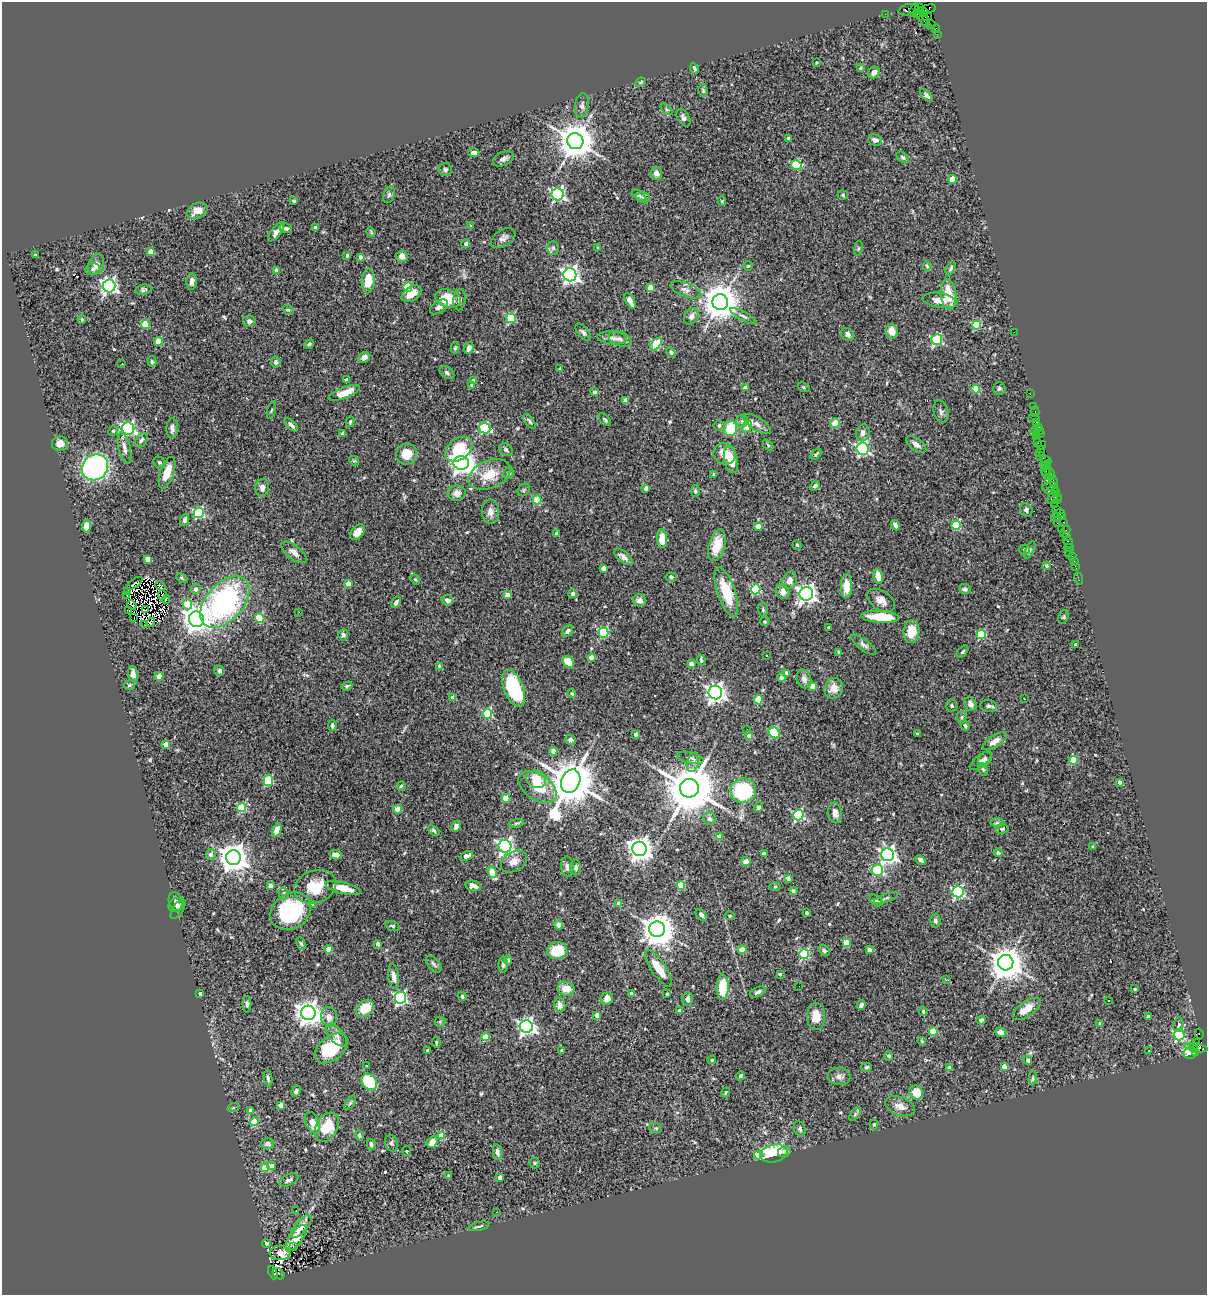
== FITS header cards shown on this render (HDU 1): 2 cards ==
NAXIS1  =                 1205
NAXIS2  =                 1293

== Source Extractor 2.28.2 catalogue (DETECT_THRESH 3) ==
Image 1205 x 1293 px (HDU 1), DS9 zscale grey, 1 PNG px = 1 image px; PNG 1209 x 1297 px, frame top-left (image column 1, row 1293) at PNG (2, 2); each listed source drawn as its Kron ellipse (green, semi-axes under 4 px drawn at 4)
Background 1.2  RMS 0.057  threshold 0.17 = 3 sigma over >= 5 px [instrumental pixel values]
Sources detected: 579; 6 with non-positive FLUX_AUTO (blend fragments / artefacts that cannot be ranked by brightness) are neither listed nor drawn; of the other 573, the 500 brightest by FLUX_AUTO listed and drawn (73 fainter detections omitted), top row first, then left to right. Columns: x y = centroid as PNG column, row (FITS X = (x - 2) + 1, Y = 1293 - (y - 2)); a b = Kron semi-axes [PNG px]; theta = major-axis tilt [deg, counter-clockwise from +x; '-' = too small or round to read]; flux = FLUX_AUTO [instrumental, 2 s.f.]
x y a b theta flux
919 8 3 2 - 16
929 8 7 3 9 27
907 10 9 5 18 330
914 10 7 2 64 140
923 12 6 4 -20 350
918 13 5 2 - 110
885 14 2 2 - 21
927 16 5 3 - 100
923 19 10 3 -50 390
931 24 5 2 - 58
936 29 4 2 - 63
937 34 2 2 - 12
816 62 3 2 - 4.7
694 68 6 4 -66 7.1
860 68 4 4 - 7.7
874 73 6 5 - 23
641 82 5 3 - 4.4
703 90 6 5 - 6.1
926 95 8 4 -44 9.6
582 105 12 7 81 16
667 109 7 4 -44 6.8
683 118 9 5 -59 13
789 139 3 3 - 13
875 140 7 5 -18 13
575 141 8 8 - 9600
474 153 5 3 - 15
903 157 7 4 -44 6.3
503 159 11 6 24 15
796 165 5 5 - 160
445 170 6 6 - 8.2
656 173 6 6 - 21
952 179 4 4 - 81
558 194 6 6 - 680
389 195 9 5 70 8.1
639 195 8 4 -36 7.5
843 195 5 4 - 5.9
643 197 7 5 -14 7.3
294 201 3 3 - 5.2
722 201 5 4 - 5.3
197 211 11 7 26 34
470 226 3 3 - 4.3
315 227 3 3 - 6.6
286 228 6 5 - 9.3
276 232 11 5 52 24
371 232 5 4 - 4.4
503 238 13 8 31 18
466 244 4 4 - 8.9
553 248 7 6 - 8.9
598 248 4 3 - 5.7
858 248 7 4 81 5.6
150 251 4 4 - 35
35 255 3 3 - 4.2
347 255 3 3 - 9.1
402 256 6 5 - 26
360 257 4 3 - 17
96 265 10 7 66 20
748 266 5 4 - 5.7
927 266 5 4 - 4.9
951 268 7 4 63 8
93 269 7 5 15 8.7
277 271 4 4 - 31
570 275 6 6 - 1400
368 281 12 6 86 74
192 282 8 5 85 21
109 286 6 6 - 1200
408 287 4 4 - 140
650 288 4 4 - 61
143 290 8 5 9 7.6
686 290 16 7 -20 23
411 294 11 7 33 43
948 295 15 8 -85 87
448 299 13 9 -18 87
460 300 10 6 85 11
940 300 17 7 -8 39
630 301 9 4 -62 29
720 302 8 8 - 9200
439 307 10 6 33 17
288 310 6 5 - 5.6
691 316 9 6 57 19
743 316 15 4 -28 12
511 318 5 5 - 240
82 319 4 3 - 6
249 321 6 5 - 12
145 324 4 4 - 150
977 325 4 4 - 180
892 331 7 6 - 40
583 332 10 5 -50 9.9
1014 332 2 2 - 32
848 334 7 5 -43 13
612 338 15 6 -5 21
620 339 12 7 -22 15
937 340 5 5 - 400
158 341 4 4 - 80
309 344 5 4 - 5.1
656 344 7 4 50 190
455 348 5 4 - 5.2
469 348 6 4 68 16
671 352 5 4 - 6.8
364 357 6 5 - 24
152 362 5 4 - 5.9
276 362 5 5 - 9.2
122 364 3 2 - 4.3
560 369 3 3 - 8.4
447 373 8 5 -33 9.9
346 379 4 3 - 7.9
473 380 4 3 - 10
472 385 4 4 - 11
804 387 6 4 -23 5.2
745 388 4 3 - 31
999 388 6 6 - 8
976 389 4 4 - 80
595 392 3 3 - 13
344 393 16 5 21 70
1030 394 2 2 - 23
626 401 4 4 - 48
1033 406 2 2 - 36
271 410 9 3 74 4.7
941 412 11 7 -75 13
1035 412 5 3 - 65
1034 418 5 3 - 150
605 419 8 4 -46 6.4
529 421 8 3 -54 6.6
742 421 6 6 - 9.2
350 422 5 3 - 5.6
1037 422 3 2 - 65
835 423 5 5 - 55
757 424 15 6 -33 22
291 425 8 3 -44 13
719 426 5 5 - 9.1
747 427 6 4 57 100
1038 427 4 3 - 49
172 428 10 5 89 15
485 428 6 5 - 260
730 428 7 6 - 140
128 429 6 6 - 870
113 431 5 4 - 9.4
1034 431 5 3 - 60
1040 431 3 3 - 56
343 433 3 3 - 14
863 433 8 6 73 16
1041 434 3 2 - 58
1036 435 2 2 - 54
141 440 8 5 55 12
1038 442 3 2 - 67
60 444 8 7 - 32
768 445 6 4 -47 4.9
916 445 11 6 -35 17
1041 445 5 2 - 150
124 448 16 6 -78 26
459 449 15 10 37 170
863 449 6 6 - 580
506 450 7 5 -38 9.9
1040 451 6 2 57 130
407 454 11 10 - 57
725 454 11 10 - 46
816 454 7 3 47 6.9
1039 456 2 2 - 17
731 460 13 6 -76 51
1045 460 6 3 -28 77
354 461 5 4 - 4.7
159 462 6 5 - 7.9
461 463 7 7 - 2700
1048 464 3 2 - 71
1044 465 4 3 - 150
95 467 14 12 42 920
1046 468 7 4 76 130
1045 472 6 4 -54 230
167 473 16 7 71 69
509 473 6 5 - 7.5
1050 473 6 3 -71 150
489 474 22 14 22 87
713 474 4 3 - 4.9
1049 481 3 2 - 71
1053 481 5 3 - 190
815 486 5 4 - 7.8
1049 486 8 3 14 470
262 488 9 6 80 18
646 488 4 3 - 17
524 490 7 5 47 6
1052 490 7 3 18 120
695 491 5 4 - 6.6
1055 492 3 3 - 78
457 493 9 7 8 19
1057 496 3 2 - 110
1053 497 7 3 53 140
537 500 4 4 - 130
1057 500 4 3 - 120
1055 505 2 2 - 28
1057 509 2 2 - 61
1026 510 7 6 - 11
490 512 12 8 -87 25
199 513 5 5 - 350
1059 514 6 3 16 150
1062 516 3 3 - 69
1055 517 4 2 - 99
185 520 6 4 69 10
1064 522 3 2 - 85
1057 523 2 2 - 37
895 525 5 4 - 12
956 525 5 4 - 160
86 526 6 4 87 36
758 526 4 4 - 50
1062 528 2 2 - 54
357 532 9 6 50 31
1065 532 6 4 64 180
556 533 3 3 - 11
1067 537 3 2 - 60
662 539 9 5 -86 56
1068 542 6 3 -62 100
717 545 16 8 74 80
797 545 4 4 - 4.6
1069 548 4 2 - 24
1024 549 5 5 - 5.6
1030 550 9 4 64 7.1
294 552 15 7 -39 23
1069 552 4 2 - 16
1072 556 4 3 - 110
623 557 11 5 -39 16
148 559 4 4 - 54
1074 561 2 2 - 16
1047 565 4 3 - 7.4
1075 566 4 2 - 40
604 568 4 4 - 30
878 576 7 5 -79 48
671 577 5 4 - 5.4
182 578 6 4 -24 5.3
1078 578 6 2 -72 28
415 579 5 4 - 4.8
789 580 9 7 65 23
135 583 9 3 37 30
348 584 4 3 - 44
160 586 5 3 - 9.3
846 586 12 5 89 52
196 589 5 5 - 16
756 589 5 5 - 280
965 589 6 5 - 8.6
783 591 8 6 -63 26
128 592 3 2 - 11
726 592 26 9 -71 130
573 593 4 4 - 12
806 594 7 6 - 1800
162 595 4 2 - 7.5
507 595 4 4 - 44
127 596 4 3 - 15
166 599 4 2 - 8.1
447 600 6 5 - 14
881 600 15 9 -34 30
639 601 6 6 - 19
225 602 30 18 48 790
396 602 6 4 57 8.3
187 604 5 4 - 110
132 605 5 2 - 5.4
763 609 7 5 -89 6.5
146 610 3 2 - 5.1
129 611 3 2 - 10
299 612 3 2 - 5
134 617 2 2 - 33
880 617 19 6 -3 130
1063 617 7 5 74 5.8
260 618 5 4 - 180
196 619 8 7 - 3600
151 622 5 3 - 6.9
765 622 5 4 - 4.7
145 625 2 2 - 5.2
829 627 3 3 - 5.6
567 631 6 5 - 9.4
911 631 11 8 84 66
603 633 5 5 - 250
981 634 5 4 - 220
343 635 5 5 - 9.6
864 645 15 5 -37 14
1076 645 3 3 - 12
838 652 4 4 - 5.1
963 652 7 4 46 6.1
767 656 3 2 - 4.7
591 658 4 4 - 53
701 660 5 4 - 8.5
568 662 7 5 -46 67
691 664 4 3 - 25
440 667 4 4 - 33
219 671 5 5 - 9.7
786 673 4 3 - 21
133 674 8 5 -79 20
159 676 4 4 - 62
781 677 4 4 - 11
804 679 9 7 -70 16
129 685 6 5 - 6.1
347 686 5 4 - 6.4
813 686 4 4 - 53
514 688 19 9 -69 280
834 688 10 9 - 37
715 692 7 6 - 2000
572 693 5 4 - 4.8
453 698 4 4 - 35
1024 699 3 2 - 13
758 700 4 4 - 130
970 704 7 5 -70 20
952 706 6 6 - 7.1
988 706 8 6 -7 9.7
487 714 5 4 - 250
961 717 5 5 - 5.4
332 725 5 4 - 10
965 726 5 4 - 7.1
747 729 2 2 - 4.2
774 732 6 5 - 220
635 734 3 3 - 16
917 734 3 3 - 5.6
749 736 4 4 - 17
570 740 5 5 - 10
995 741 14 6 33 30
166 745 4 4 - 38
553 751 4 4 - 33
690 758 14 5 -13 12
985 759 8 5 49 10
1074 760 4 4 - 110
981 761 12 6 38 13
693 762 9 6 75 17
983 769 7 4 -62 7.3
536 779 10 8 -25 64
268 780 6 5 - 220
571 781 12 9 65 18000
1120 782 4 3 - 13
401 786 4 4 - 4.7
538 787 21 13 -35 91
689 788 9 9 - 24000
743 790 13 12 - 280
506 798 4 4 - 94
758 807 5 4 - 12
242 808 4 4 - 190
398 809 4 4 - 100
835 813 10 7 -83 19
798 815 5 5 - 450
709 819 6 6 - 12
516 823 7 3 9 5.9
997 823 7 4 0 7.5
456 826 6 4 62 14
1002 829 7 5 10 6.1
277 830 7 4 69 28
434 830 6 4 -40 7.4
719 836 4 3 - 27
505 846 6 6 - 1100
1093 847 3 3 - 9.3
639 849 7 7 - 3500
764 853 4 3 - 6.1
998 853 4 4 - 6.4
211 855 5 5 - 15
336 855 6 4 -12 19
888 855 6 6 - 1400
466 856 6 4 27 26
233 858 7 7 - 5500
921 860 6 3 -41 10
514 861 14 10 29 29
746 862 5 5 - 27
567 867 10 6 -88 16
576 867 8 5 88 9.9
877 870 6 5 - 300
492 872 6 4 -68 96
788 878 4 3 - 22
270 886 4 3 - 26
473 886 8 5 -12 23
681 886 4 4 - 130
315 887 22 16 20 99
775 887 6 4 0 4.6
343 888 18 5 -15 62
793 891 4 3 - 6.5
958 892 6 5 - 560
284 893 6 5 - 12
886 898 12 3 19 6.6
876 900 7 5 -36 12
176 901 9 6 -71 13
618 903 4 4 - 9.6
313 904 4 3 - 8.8
176 905 8 6 26 9.4
178 909 11 5 59 11
291 911 22 17 33 320
806 913 4 3 - 9.7
701 915 6 4 -50 16
730 916 5 4 - 4.4
935 920 7 5 -87 10
559 925 4 4 - 54
392 926 7 4 -18 6.1
657 929 8 7 - 7300
846 943 4 4 - 82
301 944 6 4 -62 5.2
378 944 4 3 - 15
329 949 4 4 - 29
742 950 4 4 - 86
824 950 6 4 -34 7.8
869 950 4 3 - 16
557 951 10 8 9 97
804 954 5 5 - 310
508 960 5 4 - 17
1006 963 8 7 - 7700
434 964 10 5 -49 9.7
503 964 8 4 89 7.4
659 969 22 7 -56 76
780 974 4 3 - 7.6
394 976 12 5 -84 18
946 980 3 3 - 4.6
799 986 2 2 - 6.8
723 987 13 6 88 120
566 989 8 7 - 46
1135 989 3 3 - 5.7
758 992 8 4 28 9.9
200 994 3 3 - 11
631 994 4 3 - 15
667 994 4 3 - 4.4
462 996 4 4 - 6.2
401 998 6 5 - 740
607 999 6 6 - 33
688 999 7 5 -86 15
1108 1001 3 3 - 7.7
247 1004 8 4 -89 9.1
560 1005 7 5 -82 26
861 1005 5 3 - 11
365 1008 10 7 39 85
1027 1009 16 7 36 47
679 1011 4 3 - 15
923 1011 5 3 - 5.9
308 1013 7 7 - 3300
597 1015 4 4 - 28
816 1016 13 9 -89 47
1148 1016 4 3 - 7.4
329 1017 10 8 -85 24
981 1020 4 3 - 6.8
440 1022 5 5 - 4.9
1100 1024 3 3 - 12
1178 1025 7 5 78 10
526 1027 6 6 - 1300
933 1032 4 4 - 140
1001 1032 6 4 -22 20
1199 1034 5 3 - 330
336 1035 14 7 -49 23
1179 1035 5 5 - 340
485 1037 4 4 - 85
922 1041 4 3 - 4.2
436 1042 5 3 - 4.9
1197 1043 4 3 - 540
331 1048 19 12 38 170
1193 1048 4 2 - 170
1196 1048 12 4 -11 590
428 1050 3 3 - 7.8
561 1050 4 3 - 4.2
1148 1050 4 3 - 4.2
1190 1053 7 5 22 1300
1196 1053 4 3 - 240
888 1056 4 4 - 7.6
712 1060 4 3 - 5.3
1028 1060 4 4 - 10
367 1066 3 3 - 4.4
1004 1066 4 4 - 30
866 1067 5 4 - 7.2
949 1068 4 3 - 18
740 1076 4 4 - 11
839 1076 11 8 -6 18
268 1078 8 4 -80 8.1
1033 1078 7 4 87 6.6
369 1082 9 7 -48 150
296 1091 6 4 64 6.7
726 1092 5 3 - 4.7
916 1092 7 6 - 57
350 1103 8 4 54 6.2
281 1105 4 4 - 40
900 1106 15 9 -21 31
233 1108 6 3 19 4.5
251 1110 4 4 - 25
855 1114 8 4 54 7.5
254 1122 4 4 - 120
312 1123 11 6 -65 39
874 1124 5 4 - 8.4
327 1127 16 10 58 120
656 1128 6 5 - 6.5
800 1129 8 5 -65 9.6
359 1135 5 4 - 12
441 1135 4 4 - 85
432 1142 6 5 - 37
392 1143 8 6 -69 9.3
267 1144 6 5 - 15
371 1144 5 4 - 8.9
407 1151 5 4 - 9.6
497 1152 8 4 -81 14
784 1152 6 5 - 13
774 1153 14 9 12 240
758 1155 4 4 - 62
535 1163 5 5 - 4.9
272 1166 4 4 - 32
265 1168 4 4 - 93
448 1175 3 3 - 4.4
500 1177 4 3 - 29
289 1180 10 5 25 13
296 1211 3 2 - 6.2
496 1212 3 2 - 4.8
301 1226 14 6 49 29
479 1226 11 3 13 7
296 1238 16 6 54 43
266 1244 4 3 - 5.4
293 1247 3 3 - 100
280 1253 10 7 3 29
273 1273 7 3 -69 520
278 1274 6 5 - 220
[73 fainter detections neither listed nor drawn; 6 non-positive-flux detections neither listed nor drawn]